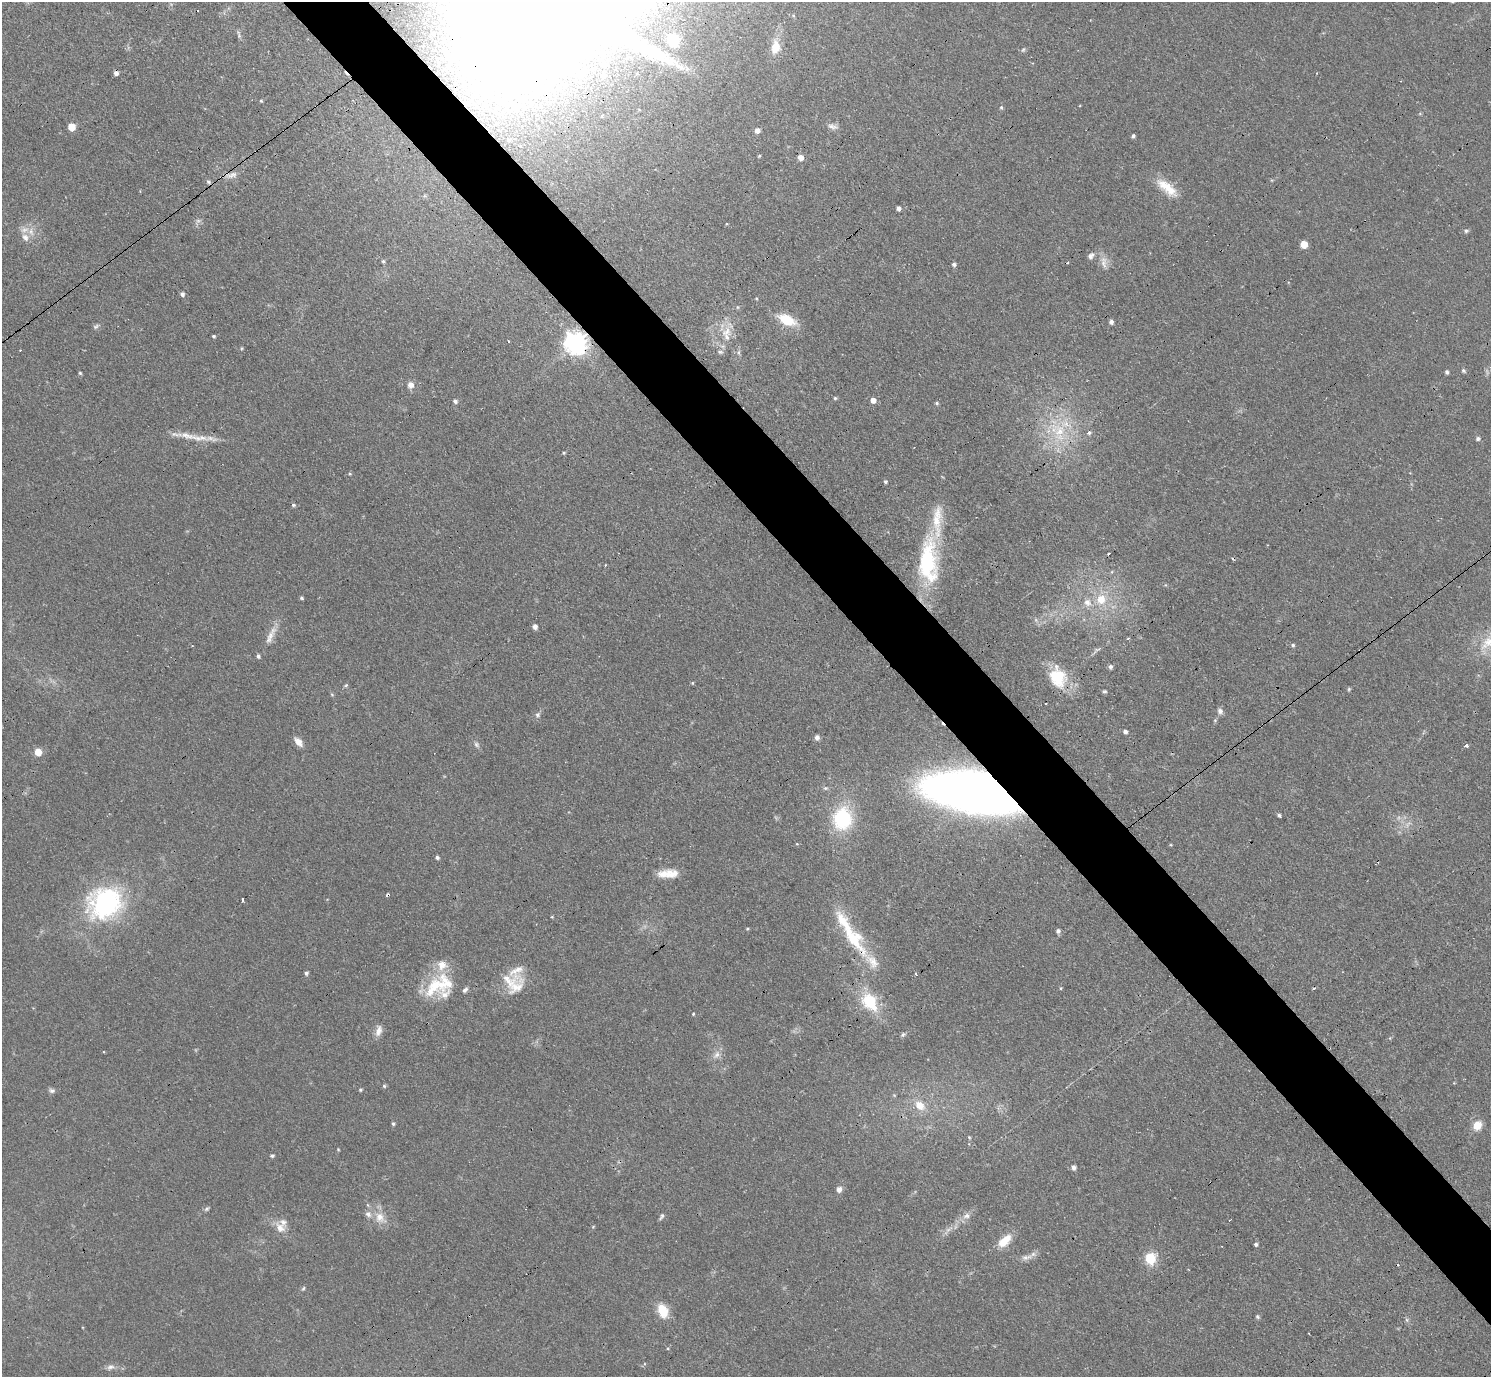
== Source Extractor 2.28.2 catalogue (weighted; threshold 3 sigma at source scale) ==
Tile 6 of 4 x 4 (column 2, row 2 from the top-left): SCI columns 1553-3041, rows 3082-4456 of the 6126 x 6131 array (HDU 1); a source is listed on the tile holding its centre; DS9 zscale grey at full resolution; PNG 1493 x 1379 px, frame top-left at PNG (2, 2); no overlay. Shown black and unused: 5% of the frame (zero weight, under 3 of 4 exposures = <1% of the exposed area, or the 3 px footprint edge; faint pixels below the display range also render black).
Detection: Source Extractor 2.28.2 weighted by HDU 2 'WHT'; one run over the whole footprint, this tile lists its part. Background 0.0738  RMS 0.006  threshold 0.027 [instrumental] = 3 sigma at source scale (4.5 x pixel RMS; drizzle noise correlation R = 1.50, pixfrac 1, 0.05/0.05 arcsec/px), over >= 5 px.
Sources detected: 157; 2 too faint to see at this stretch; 1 inside a brighter object's white glare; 9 cosmic-ray / hot-pixel residue — not listed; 14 inside a brighter listed object's ellipse — not listed separately; the other 131 listed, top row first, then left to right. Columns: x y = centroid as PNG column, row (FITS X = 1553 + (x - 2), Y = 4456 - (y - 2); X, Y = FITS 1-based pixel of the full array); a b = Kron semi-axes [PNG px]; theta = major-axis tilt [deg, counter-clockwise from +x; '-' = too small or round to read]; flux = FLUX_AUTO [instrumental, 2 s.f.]
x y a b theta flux
239 34 13 4 -77 1.5
672 39 17 15 -68 18
775 47 17 11 83 8.7
1023 50 7 5 53 1
1032 63 3 3 - 0.67
603 64 7 7 - 2.3
581 72 9 8 - 3.4
116 73 4 4 - 3
637 73 5 3 - 0.67
603 75 6 6 - 2.9
261 101 4 4 - 0.71
1001 107 5 4 - 0.91
831 126 9 6 36 2.5
71 127 5 5 - 15
757 130 5 5 - 3.4
1133 136 4 4 - 1.2
759 156 4 4 - 0.63
800 157 6 5 - 4.2
231 175 18 8 14 4.5
208 182 7 5 -47 1.3
1167 187 32 11 -40 13
898 208 4 4 - 2.3
1466 231 6 6 - 1.2
25 237 12 8 -60 3.9
1304 244 6 5 - 8.3
1091 256 8 6 36 2.9
383 261 5 4 - 1
1104 262 18 8 -85 4.9
954 264 5 5 - 1.4
182 294 4 4 - 2
787 320 16 9 -27 19
1111 322 5 4 - 2.1
96 326 9 5 29 1.5
726 331 17 12 46 9.6
214 336 3 3 - 0.89
576 343 8 7 - 480
242 348 5 3 - 0.61
720 352 9 5 -9 1.4
739 353 6 4 -71 1
1463 370 6 5 - 1.1
1447 372 4 3 - 1.5
80 373 4 4 - 0.78
410 385 10 9 - 3.5
835 398 4 4 - 0.88
873 400 5 5 - 4.2
455 401 5 5 - 1.6
937 403 5 4 - 0.92
1059 432 36 19 -63 32
1089 433 6 5 - 1.4
187 436 32 9 -10 10
1478 439 6 5 - 1.4
564 453 4 4 - 0.65
350 474 5 3 - 0.67
885 481 4 4 - 1.1
293 505 5 4 - 1.1
1108 554 3 2 - 1.1
928 562 55 22 -90 62
301 598 4 3 - 0.91
1101 599 12 10 71 11
1087 602 11 9 -52 5.3
535 627 5 5 - 2.6
271 635 30 8 65 6.9
1128 638 3 3 - 0.77
1489 641 36 14 39 19
1293 645 5 5 - 1.1
1097 649 9 3 13 1.2
1110 667 5 5 - 1.6
1058 677 28 21 -70 22
692 683 5 4 - 0.64
346 685 5 4 - 0.85
1349 689 5 4 - 0.8
1105 691 6 5 - 0.9
332 695 6 3 -20 0.64
1220 711 8 7 - 2.3
538 715 8 7 - 1.8
1125 731 5 4 - 1.8
817 737 6 5 - 2.5
298 742 12 7 -49 4.6
476 744 8 6 -46 1.7
1466 745 4 3 - 4.7
38 752 5 5 - 13
825 788 7 5 0 1.3
977 792 54 23 -10 1200
1279 815 4 3 - 1.2
842 818 21 17 82 47
437 857 4 4 - 1.3
671 874 20 13 7 8.2
243 900 3 3 - 43
105 903 44 38 29 91
552 917 4 4 - 0.56
747 929 4 3 - 0.61
1058 931 5 5 - 1.8
854 939 32 19 -52 30
306 973 4 4 - 1.4
915 973 4 4 - 0.9
435 985 38 22 45 29
516 987 32 19 54 13
1061 988 4 4 - 0.64
465 990 8 5 44 1.6
869 1002 28 19 -54 24
693 1014 4 4 - 0.62
378 1031 16 8 75 4.4
903 1034 7 5 38 1.3
716 1055 14 7 49 3.8
384 1086 5 5 - 0.95
360 1090 4 4 - 0.86
52 1091 8 6 -6 1.8
920 1105 11 8 -47 8.6
393 1124 5 4 - 1
1477 1125 11 9 54 8
969 1137 6 4 -63 0.85
338 1149 4 3 - 0.61
272 1156 5 4 - 1.1
1073 1167 5 5 - 2.4
839 1189 7 6 - 2.8
368 1205 6 4 -71 0.86
207 1209 7 5 47 1.1
966 1216 10 8 16 3.3
379 1217 17 13 -85 8.2
661 1217 9 4 63 1.3
593 1227 5 3 - 0.59
280 1228 16 12 -41 6.8
1005 1241 21 10 43 10
1256 1244 4 4 - 1.3
1026 1257 19 7 14 4
1150 1259 13 12 - 13
303 1288 7 4 62 0.93
663 1311 13 9 -67 15
1257 1317 6 5 - 0.93
1407 1320 6 4 -71 1.1
110 1367 11 7 17 2.7
Overlapping masked pixels (flux is a lower limit): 3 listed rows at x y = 231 175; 576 343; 977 792
Isophote crosses this tile's border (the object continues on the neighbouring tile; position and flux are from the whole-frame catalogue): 1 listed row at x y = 1489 641